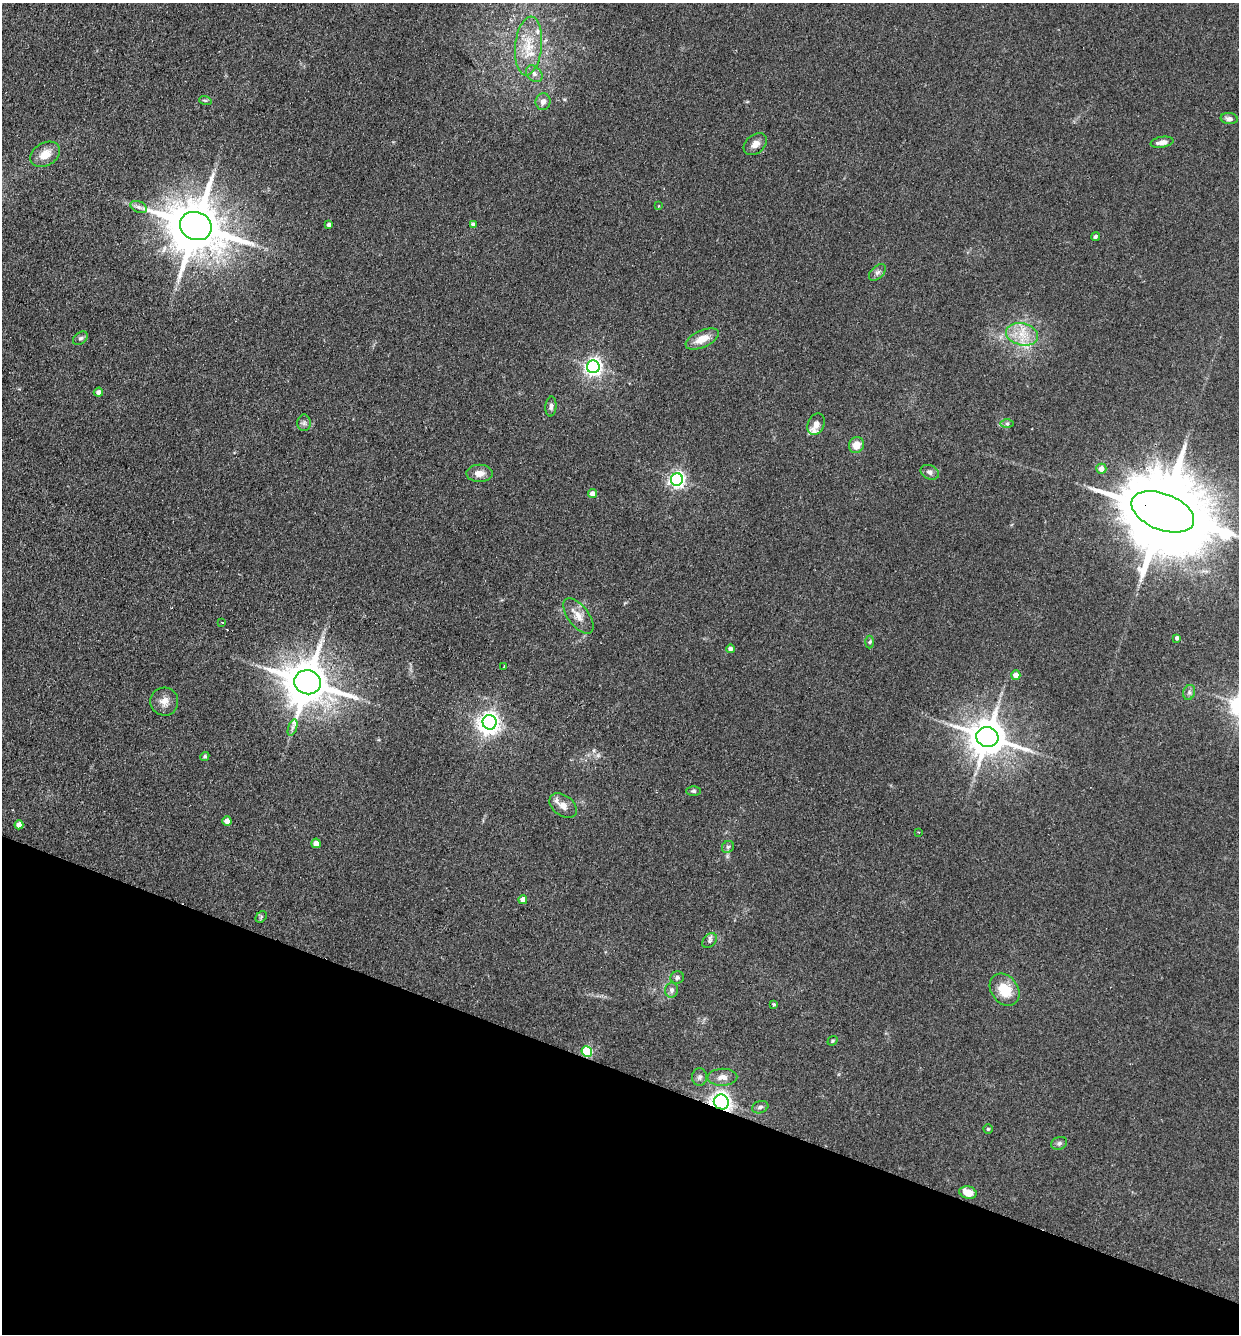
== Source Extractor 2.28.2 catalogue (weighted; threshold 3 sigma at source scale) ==
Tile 15 of 4 x 4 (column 3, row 4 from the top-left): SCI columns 2791-4027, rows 22-1353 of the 5452 x 5368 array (HDU 1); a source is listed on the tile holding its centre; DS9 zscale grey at full resolution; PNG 1241 x 1336 px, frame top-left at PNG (2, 3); each listed source drawn as its Kron ellipse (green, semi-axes under 4 px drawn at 4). Shown black and unused: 20% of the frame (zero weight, under 2 of 3 exposures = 3% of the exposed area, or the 3 px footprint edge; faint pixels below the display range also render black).
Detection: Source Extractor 2.28.2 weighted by HDU 2 'WHT'; one run over the whole footprint, this tile lists its part. Background 0.15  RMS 0.011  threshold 0.0505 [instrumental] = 3 sigma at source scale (4.5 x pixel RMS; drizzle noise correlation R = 1.50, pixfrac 1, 0.05/0.05 arcsec/px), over >= 5 px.
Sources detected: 72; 2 inside a brighter object's white glare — neither listed nor drawn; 2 inside a brighter listed object's ellipse — not listed separately; the other 68 listed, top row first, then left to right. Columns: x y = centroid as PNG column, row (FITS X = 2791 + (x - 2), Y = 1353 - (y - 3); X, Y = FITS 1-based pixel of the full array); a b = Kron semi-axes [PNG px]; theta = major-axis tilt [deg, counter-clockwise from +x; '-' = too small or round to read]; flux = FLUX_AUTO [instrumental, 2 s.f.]
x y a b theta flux
528 46 29 13 84 29
534 74 9 7 -46 4.6
205 100 6 4 -19 1.5
543 102 8 7 - 5.5
1229 119 8 5 -7 3.7
1162 142 11 5 9 6
755 144 13 9 41 7.7
45 154 16 11 31 14
659 206 4 3 - 0.91
139 207 9 5 -24 3.4
473 224 4 4 - 2.5
329 225 4 4 - 4.4
196 226 16 14 -22 6800
1095 237 4 4 - 1.9
877 272 10 6 43 3.4
1022 334 16 11 -13 18
80 338 8 5 37 2.7
702 339 18 8 24 15
593 367 6 6 - 420
98 392 5 4 - 4.7
551 406 10 5 86 3.4
304 423 8 6 90 3.3
1007 423 7 4 0 2
816 424 11 8 67 6.2
856 445 8 7 - 12
1101 469 5 5 - 8.8
930 472 9 7 -25 4.2
479 473 13 8 -1 8.9
677 480 6 6 - 320
592 494 4 4 - 8.2
1163 512 33 18 -22 21000
578 616 21 10 -52 12
222 622 3 2 - 0.8
1177 638 4 4 - 2.9
870 642 6 4 87 1.5
730 649 4 4 - 4.2
504 667 3 2 - 1.4
1016 675 4 4 - 10
307 682 13 12 - 4100
1189 692 7 6 - 2.8
164 702 14 14 - 9.8
490 722 7 7 - 570
293 727 9 4 71 2.7
987 737 11 9 -16 3000
205 756 5 4 - 1.8
693 791 7 5 -1 2.1
563 806 15 10 -36 9.2
227 821 5 4 - 8.9
19 825 4 4 - 8.1
918 832 2 2 - 1.2
316 843 4 4 - 11
728 847 6 5 - 2.3
523 900 4 4 - 7.5
261 917 6 5 - 1.7
710 941 8 6 48 2.8
677 978 7 6 - 2.6
671 990 7 6 - 4
1005 990 17 13 -53 26
774 1004 3 3 - 1.8
832 1041 5 4 - 1.3
587 1051 5 5 - 63
700 1077 9 7 86 3.6
722 1077 15 8 1 8.1
721 1102 8 7 - 530
760 1107 8 6 19 3
988 1129 4 4 - 1.3
1059 1143 8 6 20 3
968 1193 9 6 -15 15
Overlapping masked pixels (flux is a lower limit): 3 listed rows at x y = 1163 512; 587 1051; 721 1102
Isophote crosses this tile's border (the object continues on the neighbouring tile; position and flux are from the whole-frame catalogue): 1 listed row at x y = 1163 512